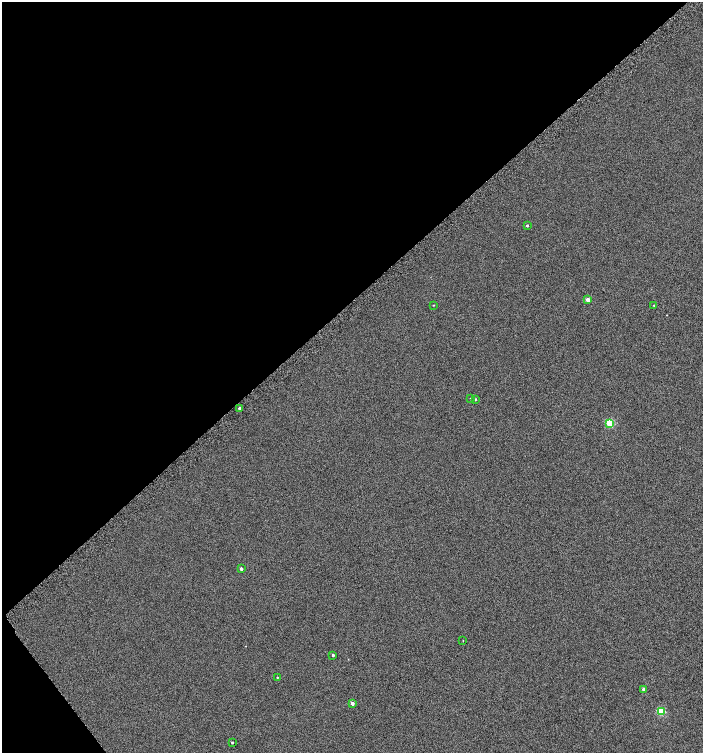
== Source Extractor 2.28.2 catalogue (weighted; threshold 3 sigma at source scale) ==
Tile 5 of 4 x 4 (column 1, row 2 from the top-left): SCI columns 236-1637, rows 3028-4528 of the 6008 x 6064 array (HDU 1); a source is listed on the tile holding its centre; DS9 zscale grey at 2 x 2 block average (1 PNG px = mean of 2 x 2 image px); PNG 705 x 755 px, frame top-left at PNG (2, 2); each listed source drawn as its Kron ellipse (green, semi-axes under 4 px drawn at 4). Shown black and unused: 41% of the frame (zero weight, under 4 of 8 exposures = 2% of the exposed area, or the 3 px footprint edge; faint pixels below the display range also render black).
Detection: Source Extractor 2.28.2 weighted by HDU 2 'WHT'; one run over the whole footprint, this tile lists its part. Background -0.0786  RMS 0.26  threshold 1.07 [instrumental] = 3 sigma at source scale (4.09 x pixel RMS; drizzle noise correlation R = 1.36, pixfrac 0.8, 0.0396/0.0396 arcsec/px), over >= 5 px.
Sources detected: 16; all 16 listed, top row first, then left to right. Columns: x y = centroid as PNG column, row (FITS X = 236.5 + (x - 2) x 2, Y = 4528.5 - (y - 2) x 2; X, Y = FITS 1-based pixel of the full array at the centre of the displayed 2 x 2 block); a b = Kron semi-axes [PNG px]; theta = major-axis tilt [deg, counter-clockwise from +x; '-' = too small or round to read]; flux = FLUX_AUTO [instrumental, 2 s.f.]
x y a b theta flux
527 225 2 2 - 86
588 300 2 2 - 490
433 305 2 2 - 26
654 305 2 2 - 26
470 399 2 2 - 30
475 399 2 2 - 60
240 408 2 2 - 170
610 423 3 3 - 2200
241 569 2 2 - 150
463 640 2 2 - 20
333 655 2 2 - 96
277 677 2 2 - 37
644 689 2 2 - 210
352 703 3 2 - 220
661 711 3 3 - 2700
232 742 2 2 - 53